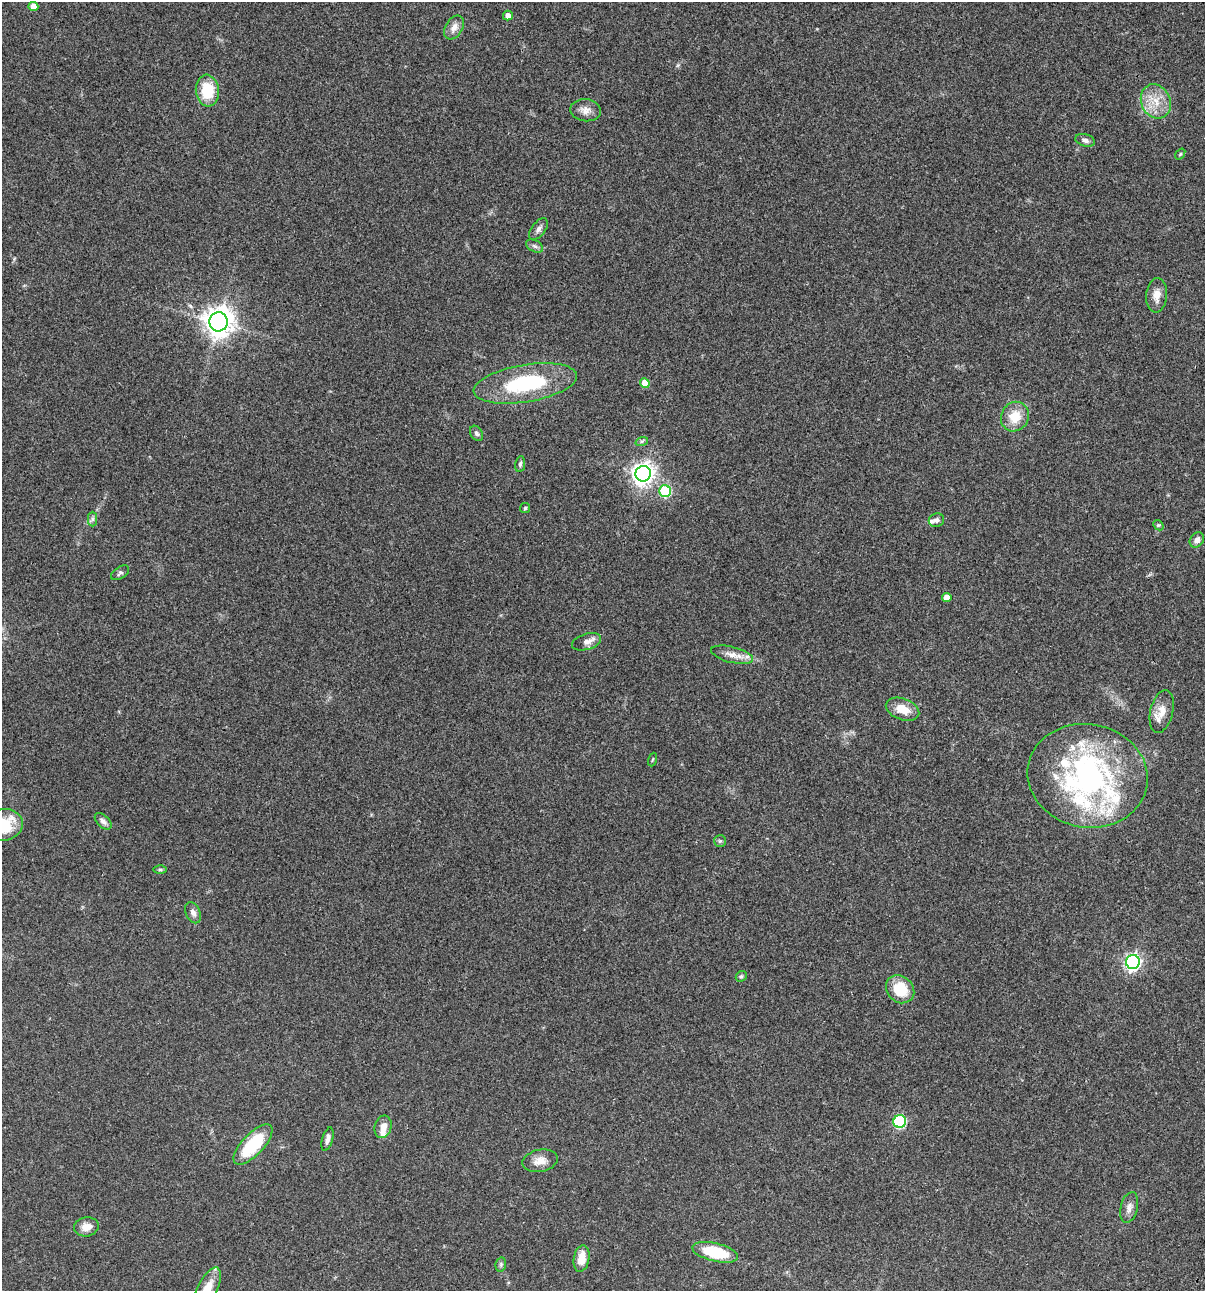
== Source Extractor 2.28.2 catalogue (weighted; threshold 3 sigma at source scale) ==
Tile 6 of 4 x 4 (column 2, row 2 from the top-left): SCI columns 1438-2640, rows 2697-3985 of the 5404 x 5390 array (HDU 1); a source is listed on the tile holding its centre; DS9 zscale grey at full resolution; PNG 1207 x 1293 px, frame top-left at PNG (2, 2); each listed source drawn as its Kron ellipse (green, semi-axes under 4 px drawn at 4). Shown black and unused: <1% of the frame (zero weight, under 3 of 4 exposures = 9% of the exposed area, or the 3 px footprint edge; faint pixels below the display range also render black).
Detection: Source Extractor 2.28.2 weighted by HDU 2 'WHT'; one run over the whole footprint, this tile lists its part. Background 0.0465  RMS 0.0053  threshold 0.0238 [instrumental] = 3 sigma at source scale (4.5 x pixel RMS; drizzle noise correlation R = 1.50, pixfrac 1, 0.05/0.05 arcsec/px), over >= 5 px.
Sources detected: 63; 11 inside a brighter listed object's ellipse — not listed separately; the other 52 listed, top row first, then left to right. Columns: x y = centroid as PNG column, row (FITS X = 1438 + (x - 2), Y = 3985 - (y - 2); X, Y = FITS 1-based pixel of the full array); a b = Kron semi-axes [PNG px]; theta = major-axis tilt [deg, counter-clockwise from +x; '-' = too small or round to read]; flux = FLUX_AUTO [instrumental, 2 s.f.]
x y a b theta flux
33 6 5 4 - 4.8
508 15 5 5 - 3.1
454 28 13 8 58 4
207 91 16 11 -83 17
1156 101 17 14 -65 9.5
586 110 15 11 -8 3.9
1085 140 10 6 -17 1.9
1180 154 6 3 53 0.54
538 229 12 7 51 2.1
535 246 9 5 -27 1.3
1157 295 17 10 85 5
219 322 9 9 - 620
525 383 52 18 10 44
645 383 5 4 - 6.8
1015 417 15 13 61 9.9
477 433 8 6 -57 1.3
642 441 6 4 18 0.79
520 464 8 5 79 1
643 474 8 7 - 340
665 491 6 6 - 36
525 508 5 5 - 0.75
92 519 7 4 90 1.1
936 520 8 7 - 1.7
1158 525 6 4 -42 0.73
1197 540 8 6 53 2.7
120 573 10 5 33 1.1
947 597 5 4 - 4.2
587 642 15 8 16 3.4
732 655 21 8 -14 4.6
902 709 17 10 -20 8.6
1162 711 22 11 77 5.8
652 760 7 3 71 0.51
1088 776 60 51 -11 130
103 821 10 6 -43 2.1
3 825 20 15 10 19
720 841 6 6 - 0.94
160 870 6 4 0 0.75
193 913 11 7 -65 2.4
1133 962 7 7 - 150
741 976 6 5 - 0.78
900 989 15 13 -43 15
900 1121 6 6 - 56
383 1127 11 8 76 4.3
327 1139 12 5 75 2.2
253 1144 26 10 46 25
540 1161 18 11 12 5.2
1129 1208 16 8 76 3.2
86 1227 12 9 9 4.3
715 1252 23 9 -13 23
581 1259 13 8 80 7.2
501 1264 7 5 79 1.1
207 1289 24 10 65 8.8
Isophote crosses this tile's border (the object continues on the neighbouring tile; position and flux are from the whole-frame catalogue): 2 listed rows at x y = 3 825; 207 1289